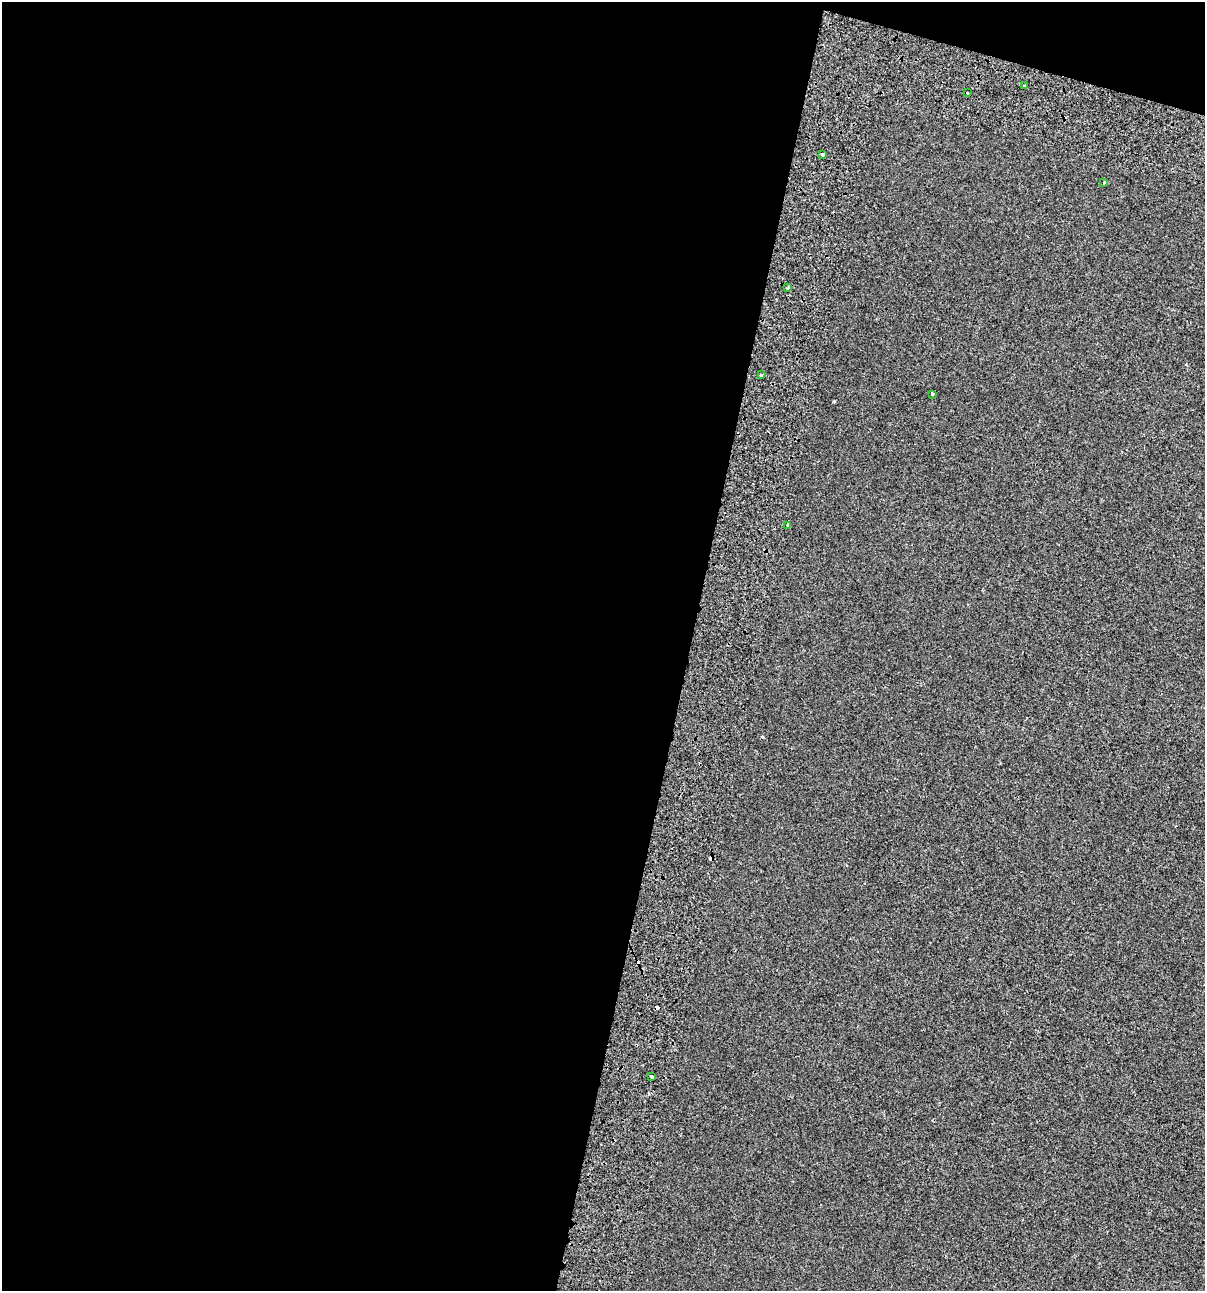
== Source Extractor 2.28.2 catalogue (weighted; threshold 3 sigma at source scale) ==
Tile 1 of 4 x 4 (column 1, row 1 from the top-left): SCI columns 390-1592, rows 3957-5245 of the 5531 x 5345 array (HDU 1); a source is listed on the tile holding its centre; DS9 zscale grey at full resolution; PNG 1207 x 1293 px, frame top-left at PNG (2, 2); each listed source drawn as its Kron ellipse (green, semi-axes under 4 px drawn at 4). Shown black and unused: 59% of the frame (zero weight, under 2 of 3 exposures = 7% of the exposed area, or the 3 px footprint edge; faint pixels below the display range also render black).
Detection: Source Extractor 2.28.2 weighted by HDU 2 'WHT'; one run over the whole footprint, this tile lists its part. Background -4.89e-04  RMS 0.0045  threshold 0.0203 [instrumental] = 3 sigma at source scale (4.5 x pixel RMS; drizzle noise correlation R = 1.50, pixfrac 1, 0.0396/0.0396 arcsec/px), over >= 5 px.
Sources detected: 12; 3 cosmic-ray / hot-pixel residue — neither listed nor drawn; the other 9 listed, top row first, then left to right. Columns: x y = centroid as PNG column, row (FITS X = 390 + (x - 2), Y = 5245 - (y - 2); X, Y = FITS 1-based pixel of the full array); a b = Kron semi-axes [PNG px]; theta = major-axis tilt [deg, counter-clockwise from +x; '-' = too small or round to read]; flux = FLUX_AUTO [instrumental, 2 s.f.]
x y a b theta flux
1024 86 3 3 - 0.71
967 93 3 3 - 0.94
822 154 4 3 - 1.4
1104 183 3 3 - 0.57
788 288 3 2 - 0.46
762 375 3 3 - 0.87
932 394 4 2 - 0.63
788 525 4 3 - 1.8
651 1077 3 3 - 0.82